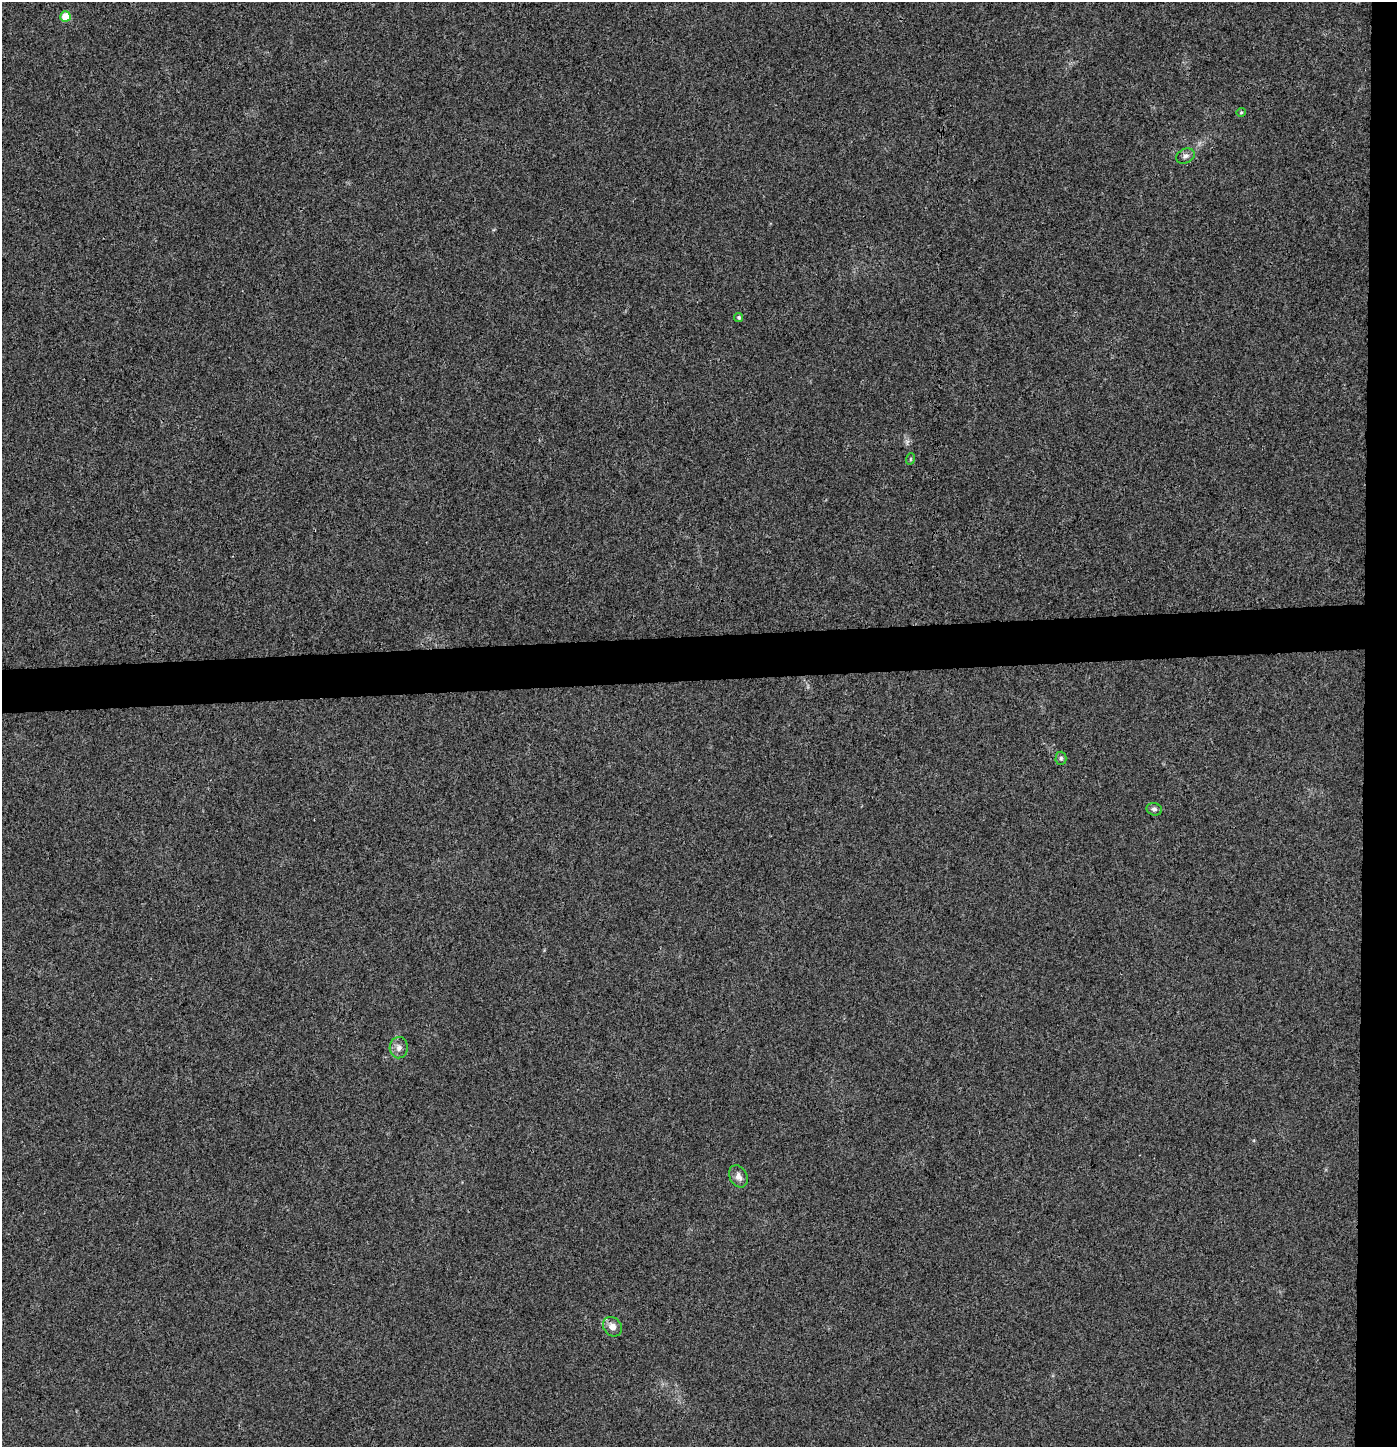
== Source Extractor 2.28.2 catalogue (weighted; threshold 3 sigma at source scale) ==
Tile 6 of 3 x 3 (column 3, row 2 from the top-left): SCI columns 2791-4185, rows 1503-2947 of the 4192 x 4448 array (HDU 1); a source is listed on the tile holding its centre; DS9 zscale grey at full resolution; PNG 1399 x 1449 px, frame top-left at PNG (2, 2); each listed source drawn as its Kron ellipse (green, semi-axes under 4 px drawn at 4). Shown black and unused: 5% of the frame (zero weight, under 3 of 4 exposures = <1% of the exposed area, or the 3 px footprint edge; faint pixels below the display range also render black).
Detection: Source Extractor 2.28.2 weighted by HDU 2 'WHT'; one run over the whole footprint, this tile lists its part. Background 0.00387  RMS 0.0032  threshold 0.0145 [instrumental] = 3 sigma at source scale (4.5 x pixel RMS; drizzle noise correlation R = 1.50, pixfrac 1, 0.0396/0.0396 arcsec/px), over >= 5 px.
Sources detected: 10; all 10 listed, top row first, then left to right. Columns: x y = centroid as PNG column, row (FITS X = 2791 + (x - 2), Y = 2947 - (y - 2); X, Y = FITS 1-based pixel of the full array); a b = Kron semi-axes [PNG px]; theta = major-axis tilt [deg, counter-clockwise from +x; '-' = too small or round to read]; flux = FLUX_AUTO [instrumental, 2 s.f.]
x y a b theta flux
65 16 5 5 - 8.4
1241 112 4 4 - 0.39
1185 156 10 7 24 1.3
739 317 5 4 - 0.53
910 459 6 3 71 0.35
1061 758 6 5 - 0.62
1154 809 8 6 -15 0.91
399 1048 10 9 - 1.8
738 1176 12 8 -62 2
612 1327 10 8 -49 2.4